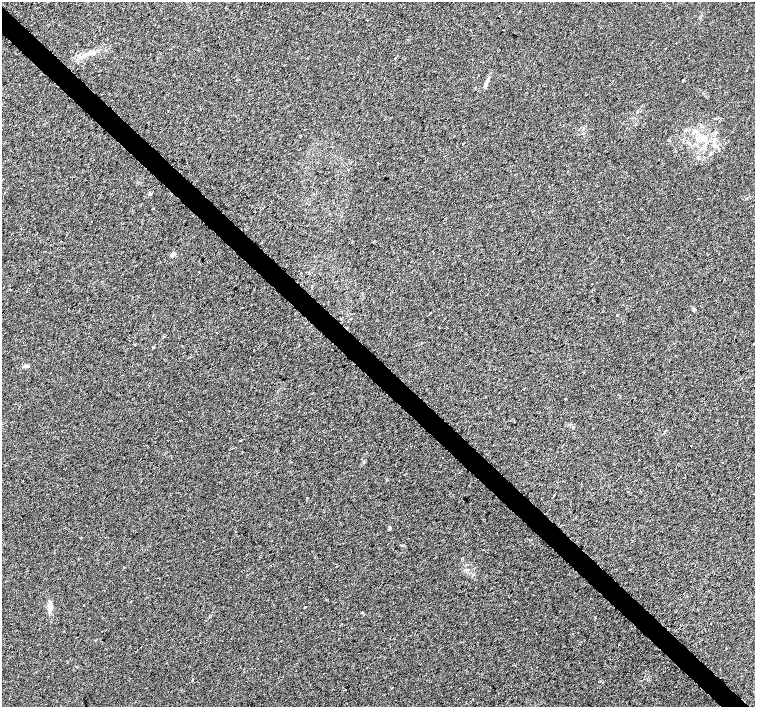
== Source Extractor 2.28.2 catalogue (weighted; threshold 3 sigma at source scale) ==
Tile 11 of 4 x 4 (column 3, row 3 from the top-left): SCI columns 3018-4523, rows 1633-3041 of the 6029 x 6018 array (HDU 1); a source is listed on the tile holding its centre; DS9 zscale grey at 2 x 2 block average (1 PNG px = mean of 2 x 2 image px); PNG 757 x 709 px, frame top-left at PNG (2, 2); no overlay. Shown black and unused: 4% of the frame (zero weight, under 2 of 3 exposures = <1% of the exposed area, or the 3 px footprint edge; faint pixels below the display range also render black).
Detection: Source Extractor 2.28.2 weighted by HDU 2 'WHT'; one run over the whole footprint, this tile lists its part. Background 0.0207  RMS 0.0052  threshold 0.0236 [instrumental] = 3 sigma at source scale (4.5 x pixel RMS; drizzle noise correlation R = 1.50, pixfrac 1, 0.0396/0.0396 arcsec/px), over >= 5 px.
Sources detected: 24; all 24 listed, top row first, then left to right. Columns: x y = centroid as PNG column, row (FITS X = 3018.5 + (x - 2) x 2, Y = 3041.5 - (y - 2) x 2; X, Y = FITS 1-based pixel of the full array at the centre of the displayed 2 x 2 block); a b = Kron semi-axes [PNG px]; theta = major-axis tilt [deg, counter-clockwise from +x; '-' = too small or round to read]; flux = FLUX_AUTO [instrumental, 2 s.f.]
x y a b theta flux
676 43 2 2 - 0.68
94 53 5 3 - 1.8
395 58 3 2 - 0.94
479 75 2 2 - 1.5
683 80 3 2 - 0.76
486 83 12 3 64 4.9
700 139 11 6 25 8.5
698 157 4 3 - 1.3
173 254 3 2 - 8.5
10 289 2 2 - 3.4
694 309 4 2 - 1.2
754 344 2 2 - 1.4
153 347 3 2 - 1.5
253 350 2 2 - 2.2
26 366 7 3 11 2.5
564 399 2 2 - 0.69
691 446 2 2 - 1.9
723 462 2 2 - 0.55
554 495 2 2 - 1.4
390 529 4 3 - 1.2
50 605 8 5 -76 4.7
305 607 2 2 - 1.6
619 644 2 2 - 8.1
345 690 2 2 - 36
Diffuse or blended objects may show on this block-average render without a row.